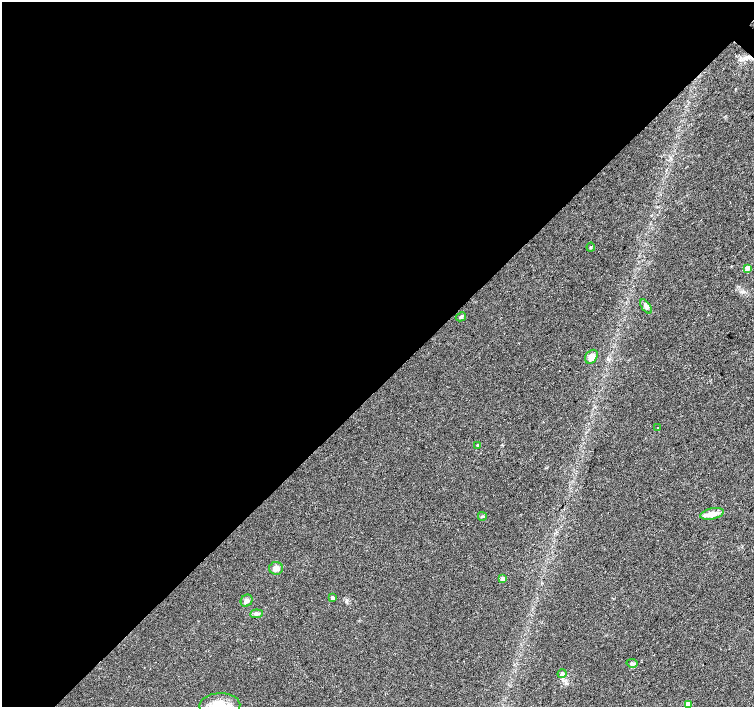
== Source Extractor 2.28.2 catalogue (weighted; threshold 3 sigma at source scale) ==
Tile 5 of 4 x 4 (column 1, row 2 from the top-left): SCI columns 12-1515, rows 3047-4455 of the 6032 x 6027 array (HDU 1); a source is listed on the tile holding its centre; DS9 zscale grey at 2 x 2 block average (1 PNG px = mean of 2 x 2 image px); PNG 756 x 709 px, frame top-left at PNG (2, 2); each listed source drawn as its Kron ellipse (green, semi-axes under 4 px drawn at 4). Shown black and unused: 55% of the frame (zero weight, under 3 of 4 exposures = <1% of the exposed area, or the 3 px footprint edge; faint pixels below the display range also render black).
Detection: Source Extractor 2.28.2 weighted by HDU 2 'WHT'; one run over the whole footprint, this tile lists its part. Background 0.0212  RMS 0.0037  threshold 0.0165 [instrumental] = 3 sigma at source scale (4.5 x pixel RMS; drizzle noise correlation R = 1.50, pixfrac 1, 0.0396/0.0396 arcsec/px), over >= 5 px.
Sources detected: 18; all 18 listed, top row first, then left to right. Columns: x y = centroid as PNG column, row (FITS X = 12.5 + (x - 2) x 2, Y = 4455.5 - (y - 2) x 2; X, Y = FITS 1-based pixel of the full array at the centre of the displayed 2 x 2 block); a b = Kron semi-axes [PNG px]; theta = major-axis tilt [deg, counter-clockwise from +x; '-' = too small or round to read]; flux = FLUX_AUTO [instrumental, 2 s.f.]
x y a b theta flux
591 247 4 3 - 1
747 268 3 3 - 6.4
646 307 8 4 -53 3.2
461 317 5 3 - 1.4
591 357 7 5 56 5.2
658 428 2 2 - 1.2
478 445 3 3 - 0.91
712 514 12 5 13 9.8
482 516 4 3 - 0.95
276 568 7 6 - 4.7
503 579 3 3 - 6
333 598 3 3 - 3
247 601 6 5 - 2.5
256 614 6 3 7 1.9
632 663 5 4 - 1.8
562 674 4 4 - 1.7
688 704 3 3 - 8.5
220 705 20 12 2 35
Isophote crosses this tile's border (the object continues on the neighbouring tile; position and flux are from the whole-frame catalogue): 1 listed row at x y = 220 705